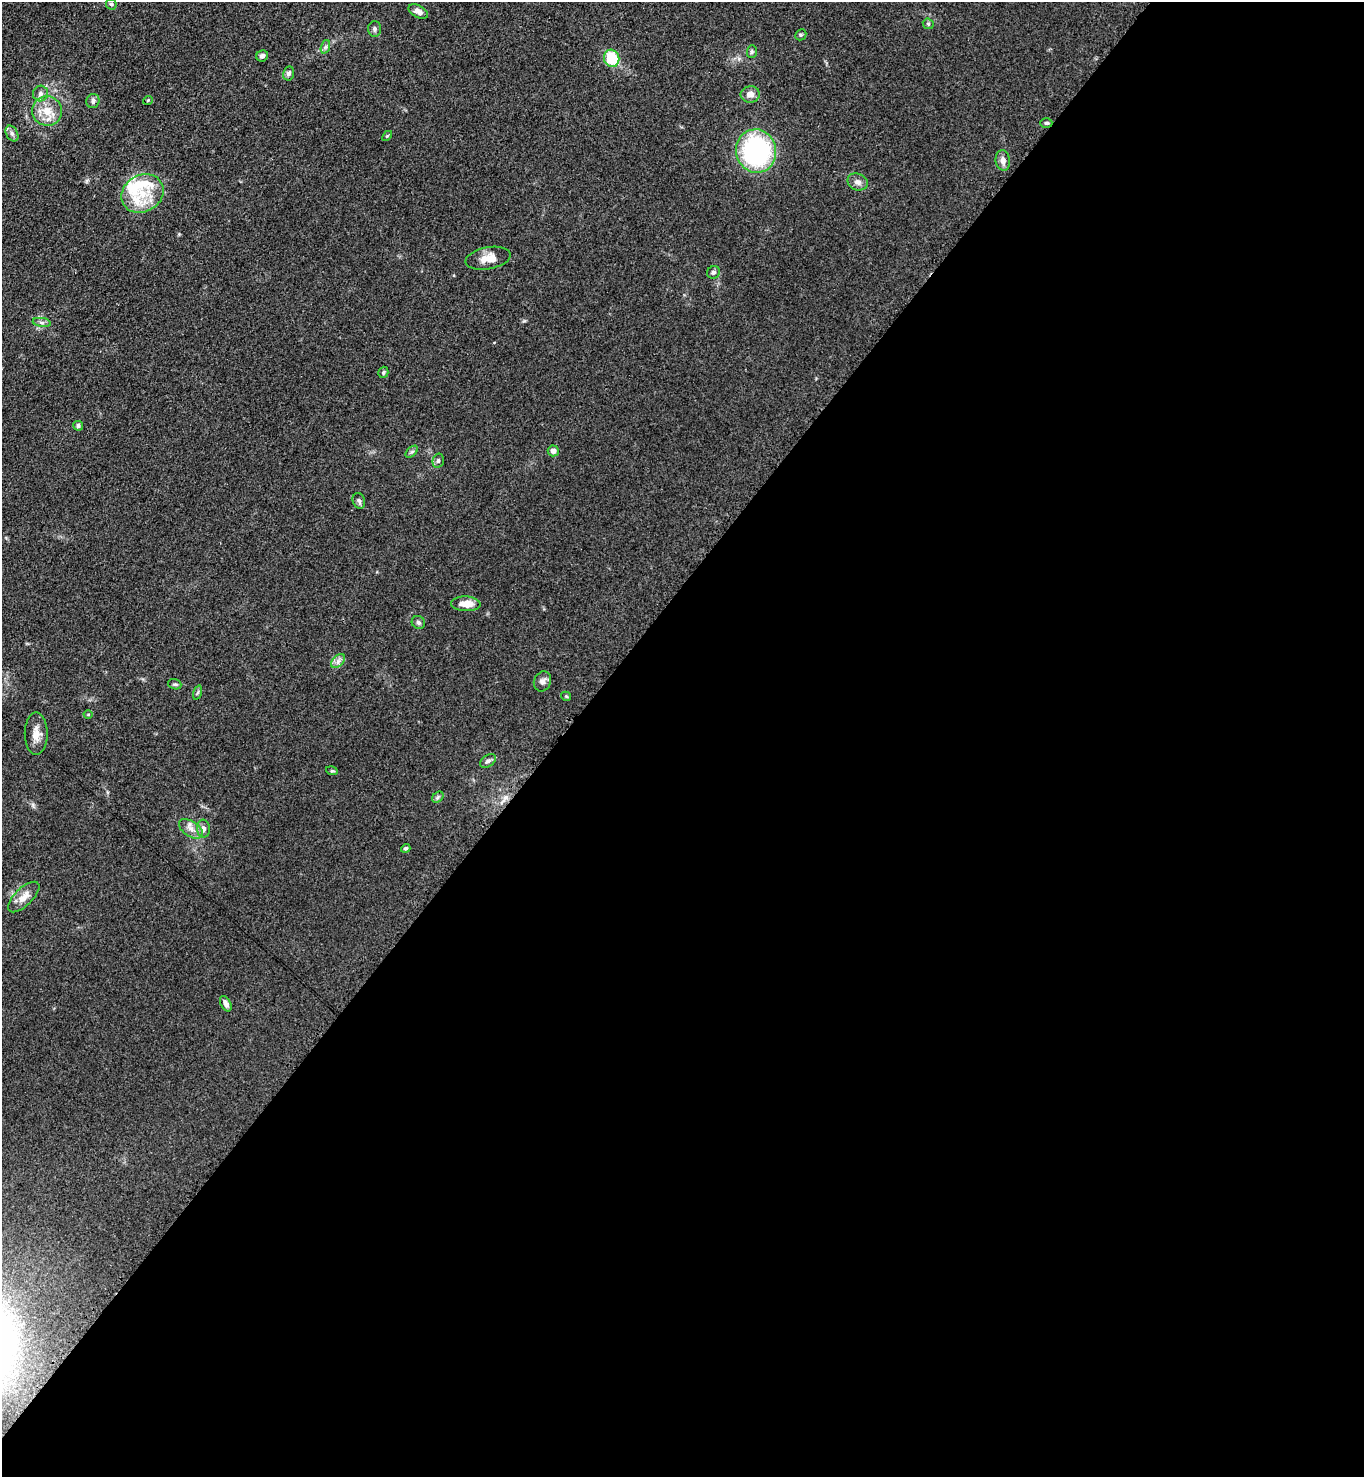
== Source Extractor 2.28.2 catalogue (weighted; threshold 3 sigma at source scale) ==
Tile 12 of 4 x 4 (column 4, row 3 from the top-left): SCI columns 4460-5821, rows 1543-3017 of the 6052 x 6034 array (HDU 1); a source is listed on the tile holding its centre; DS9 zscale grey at full resolution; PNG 1366 x 1479 px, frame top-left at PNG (2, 2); each listed source drawn as its Kron ellipse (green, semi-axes under 4 px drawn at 4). Shown black and unused: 59% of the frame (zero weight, under 3 of 4 exposures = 7% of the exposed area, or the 3 px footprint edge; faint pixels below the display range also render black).
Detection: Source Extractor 2.28.2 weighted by HDU 2 'WHT'; one run over the whole footprint, this tile lists its part. Background 0.0831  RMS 0.0073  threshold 0.033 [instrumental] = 3 sigma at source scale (4.5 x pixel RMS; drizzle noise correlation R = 1.50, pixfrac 1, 0.05/0.05 arcsec/px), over >= 5 px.
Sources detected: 51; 1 inside a brighter object's white glare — neither listed nor drawn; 2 inside a brighter listed object's ellipse — not listed separately; the other 48 listed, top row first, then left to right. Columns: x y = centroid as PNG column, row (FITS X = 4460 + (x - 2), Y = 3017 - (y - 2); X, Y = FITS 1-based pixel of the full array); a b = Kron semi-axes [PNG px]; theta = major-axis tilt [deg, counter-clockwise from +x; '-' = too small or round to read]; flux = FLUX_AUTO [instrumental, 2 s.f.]
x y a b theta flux
111 4 6 5 - 1.5
418 12 10 6 -29 3.9
928 24 6 5 - 1.1
375 29 7 6 - 2
801 35 6 5 - 1.1
325 47 7 4 71 1.7
752 52 6 5 - 1.2
262 56 6 5 - 2.5
612 58 9 7 -74 26
289 73 7 5 78 2.4
40 94 8 7 - 2.9
750 94 9 8 - 5.7
148 100 5 3 - 0.56
93 101 7 6 - 2.5
47 111 15 14 - 13
1046 123 6 5 - 1.4
12 134 8 5 -63 2.3
387 136 6 3 44 0.8
756 151 22 20 -76 120
1003 160 10 7 -81 3.8
858 182 10 8 -24 3.7
142 193 22 18 32 24
488 258 23 11 11 9.4
713 272 6 6 - 1.7
42 322 9 4 -9 1.9
383 372 6 5 - 1.1
78 426 5 4 - 1.7
553 451 5 5 - 3.9
412 452 7 4 45 1.4
438 461 7 5 75 1.5
359 501 8 6 -71 2
466 604 15 7 -3 8.8
418 622 7 6 - 1.8
338 661 8 5 46 2.7
542 681 10 8 65 3.4
175 684 7 5 -19 1.3
198 693 7 3 71 1
566 696 5 4 - 0.92
88 714 4 3 - 0.61
36 734 21 11 -90 7.8
488 761 9 5 33 2.3
332 771 6 3 -17 0.88
438 797 6 5 - 1.4
191 829 13 7 -34 5
203 829 9 6 -86 3.2
406 848 5 4 - 1.2
24 897 20 9 44 7.7
226 1004 8 5 -63 3.6